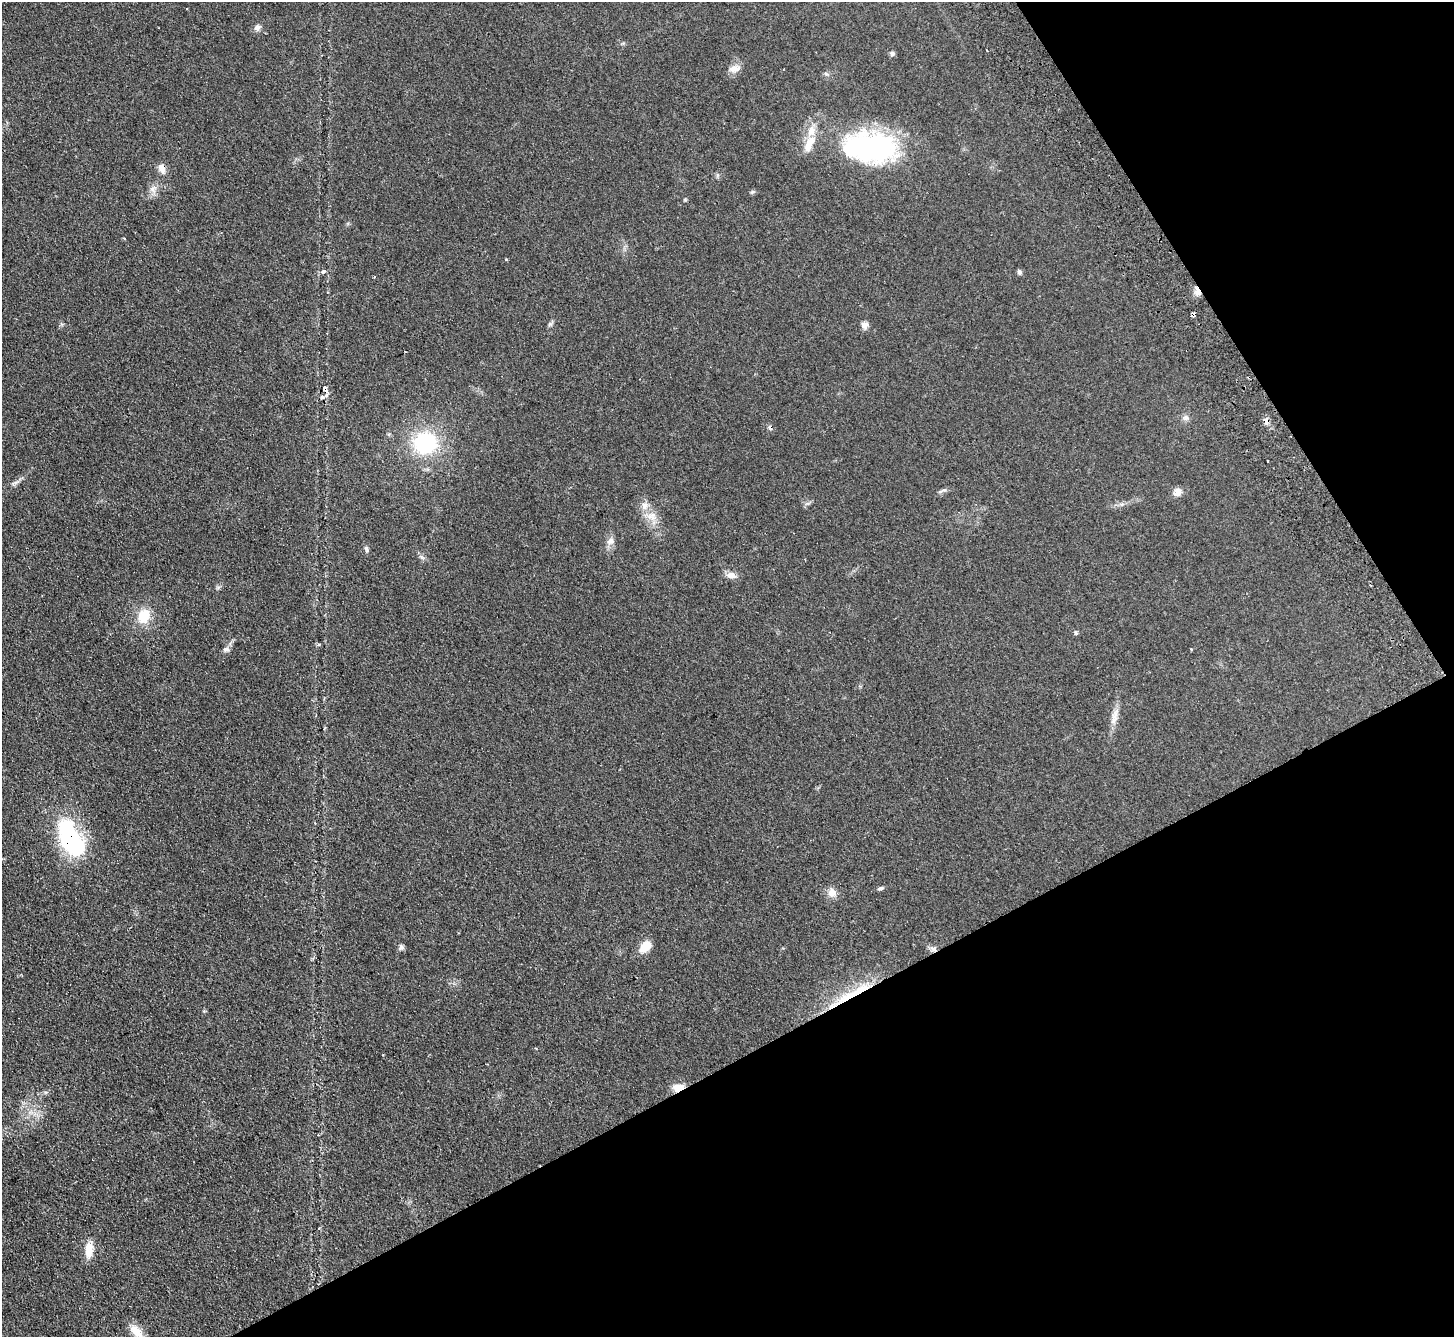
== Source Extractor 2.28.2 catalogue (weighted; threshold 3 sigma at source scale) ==
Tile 12 of 4 x 4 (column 4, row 3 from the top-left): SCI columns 4402-5853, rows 1524-2858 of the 5902 x 5856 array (HDU 1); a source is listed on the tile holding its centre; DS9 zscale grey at full resolution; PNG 1456 x 1339 px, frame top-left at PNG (2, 2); no overlay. Shown black and unused: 29% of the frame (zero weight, under 2 of 3 exposures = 3% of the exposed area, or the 3 px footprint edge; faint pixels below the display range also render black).
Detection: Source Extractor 2.28.2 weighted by HDU 2 'WHT'; one run over the whole footprint, this tile lists its part. Background 0.107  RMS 0.011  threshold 0.0477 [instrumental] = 3 sigma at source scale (4.5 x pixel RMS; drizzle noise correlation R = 1.50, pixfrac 1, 0.05/0.05 arcsec/px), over >= 5 px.
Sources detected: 49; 2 inside a brighter object's white glare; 2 cosmic-ray / hot-pixel residue — not listed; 2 inside a brighter listed object's ellipse — not listed separately; the other 43 listed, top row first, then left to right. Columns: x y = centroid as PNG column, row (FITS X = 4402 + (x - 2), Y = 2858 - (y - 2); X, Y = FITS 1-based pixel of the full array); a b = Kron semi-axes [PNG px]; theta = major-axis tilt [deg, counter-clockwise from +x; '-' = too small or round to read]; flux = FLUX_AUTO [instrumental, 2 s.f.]
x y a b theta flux
257 27 9 7 34 3.7
892 53 6 6 - 2.4
732 69 15 9 37 7.3
826 74 6 4 -19 1.5
870 148 70 37 -10 170
162 168 7 6 - 11
153 189 11 7 67 5.3
752 192 6 4 19 1.4
323 271 7 4 37 2.4
1019 272 8 5 -42 2
1198 291 10 7 -86 5.6
1193 314 4 4 - 6.3
864 325 8 8 - 4.8
325 389 10 6 -62 4.3
322 397 5 5 - 2.5
1186 417 8 8 - 3.4
1267 421 8 6 -74 4.3
425 443 27 24 5 77
1268 461 3 2 - 1.5
942 491 15 2 19 2.1
1177 492 10 9 - 6.3
645 506 11 8 -82 6.7
652 516 14 11 -14 10
610 541 11 9 47 5.5
366 549 10 5 -72 2.3
731 575 11 8 -8 7.4
144 616 19 15 77 21
1075 633 6 4 -74 1.7
319 644 5 3 - 1.4
226 649 9 6 0 2.8
1191 649 3 3 - 0.75
1114 716 27 6 77 9.3
70 838 45 25 -68 110
880 888 8 5 18 2
832 892 12 11 - 7.5
645 946 15 9 50 15
401 947 8 7 - 2.7
933 949 10 6 -18 3.9
851 995 47 9 25 38
383 1055 2 2 - 0.8
678 1088 12 7 15 13
89 1250 19 9 88 14
137 1332 25 11 -50 15
Overlapping masked pixels (flux is a lower limit): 9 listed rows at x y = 162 168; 1198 291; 1193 314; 325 389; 1267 421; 70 838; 933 949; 851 995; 678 1088
Isophote crosses this tile's border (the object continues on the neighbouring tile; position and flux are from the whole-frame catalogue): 1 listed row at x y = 137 1332
Unlisted compact peaks at least as high as the median listed source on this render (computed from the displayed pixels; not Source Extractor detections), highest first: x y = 550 324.